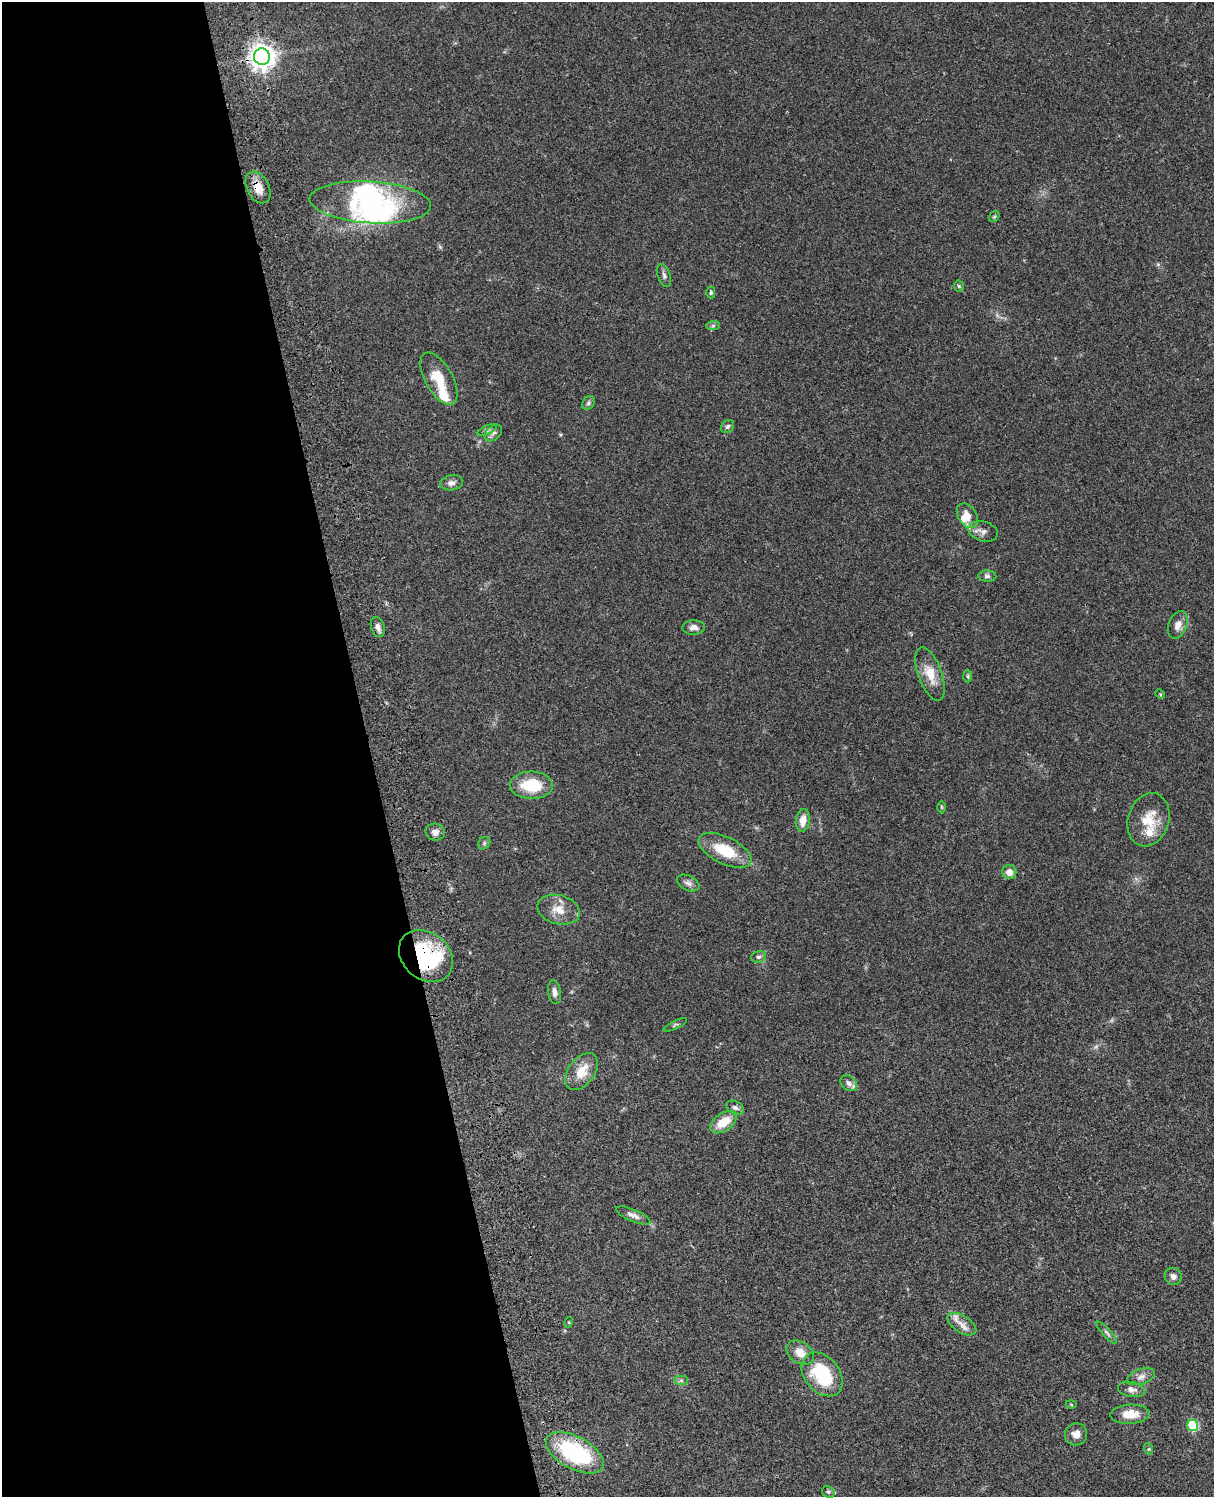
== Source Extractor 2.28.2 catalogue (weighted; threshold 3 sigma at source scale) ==
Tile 5 of 4 x 3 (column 1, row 2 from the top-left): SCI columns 122-1333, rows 1773-3267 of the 5087 x 4927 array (HDU 1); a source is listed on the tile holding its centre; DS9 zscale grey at full resolution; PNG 1216 x 1499 px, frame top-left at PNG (2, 2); each listed source drawn as its Kron ellipse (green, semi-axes under 4 px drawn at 4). Shown black and unused: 30% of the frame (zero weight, under 3 of 4 exposures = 6% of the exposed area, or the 3 px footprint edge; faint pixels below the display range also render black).
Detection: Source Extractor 2.28.2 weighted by HDU 2 'WHT'; one run over the whole footprint, this tile lists its part. Background 0.079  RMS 0.0058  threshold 0.0262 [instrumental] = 3 sigma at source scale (4.5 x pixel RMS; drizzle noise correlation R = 1.50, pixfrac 1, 0.05/0.05 arcsec/px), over >= 5 px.
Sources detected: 64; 2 inside a brighter object's white glare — neither listed nor drawn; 4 inside a brighter listed object's ellipse — not listed separately; the other 58 listed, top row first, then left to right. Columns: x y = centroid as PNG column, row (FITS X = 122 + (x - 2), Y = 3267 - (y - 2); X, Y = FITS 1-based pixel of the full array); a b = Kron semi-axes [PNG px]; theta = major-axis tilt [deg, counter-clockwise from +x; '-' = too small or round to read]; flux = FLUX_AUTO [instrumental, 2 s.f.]
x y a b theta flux
262 57 8 8 - 560
258 187 17 11 -63 7.6
370 202 61 21 -3 64
994 217 6 4 54 0.84
664 275 12 6 -72 1.8
959 286 5 5 - 0.75
711 292 6 4 89 0.88
713 326 7 4 2 1
439 379 29 13 -61 14
588 403 7 5 49 1.3
727 426 7 5 45 1.3
487 430 10 4 24 1.4
493 433 10 7 42 2
452 483 12 7 11 2.7
967 516 13 9 -56 5.9
983 531 15 10 -15 3.4
987 576 9 5 -2 1.5
1178 625 14 9 68 4.5
378 627 10 6 -70 2.8
694 627 11 7 2 2.9
930 674 28 12 -70 10
968 676 6 4 -90 0.78
1160 694 5 4 - 0.59
531 785 21 13 -1 21
941 807 6 4 -88 0.72
803 820 11 7 83 5.8
1148 820 27 20 73 15
435 832 10 8 -11 3
484 843 7 5 48 1.1
725 850 28 13 -26 19
1009 872 7 7 - 4.8
688 883 12 7 -25 2.5
559 910 22 14 -15 8.8
426 956 29 23 -41 59
758 957 8 5 13 1.4
555 992 12 6 -82 2.7
675 1025 13 3 25 1
582 1072 21 13 54 11
849 1083 9 6 -41 2.7
735 1108 9 6 -25 2
723 1122 15 9 35 11
633 1215 18 6 -23 3
1173 1276 9 8 - 2.6
569 1322 5 3 - 0.51
962 1324 16 8 -33 4.9
1107 1333 14 4 -48 1.5
800 1353 15 10 -34 6.6
822 1374 24 17 -50 34
1141 1377 14 7 20 3.2
681 1380 7 4 0 1.2
1131 1389 13 7 -11 3.4
1071 1405 5 3 - 0.56
1130 1414 20 9 3 9
1193 1425 6 5 - 40
1076 1434 11 11 - 4.1
1149 1449 6 4 -72 0.67
575 1453 32 16 -28 55
828 1492 7 5 -40 1.2
Overlapping masked pixels (flux is a lower limit): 4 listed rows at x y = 262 57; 258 187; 426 956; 575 1453